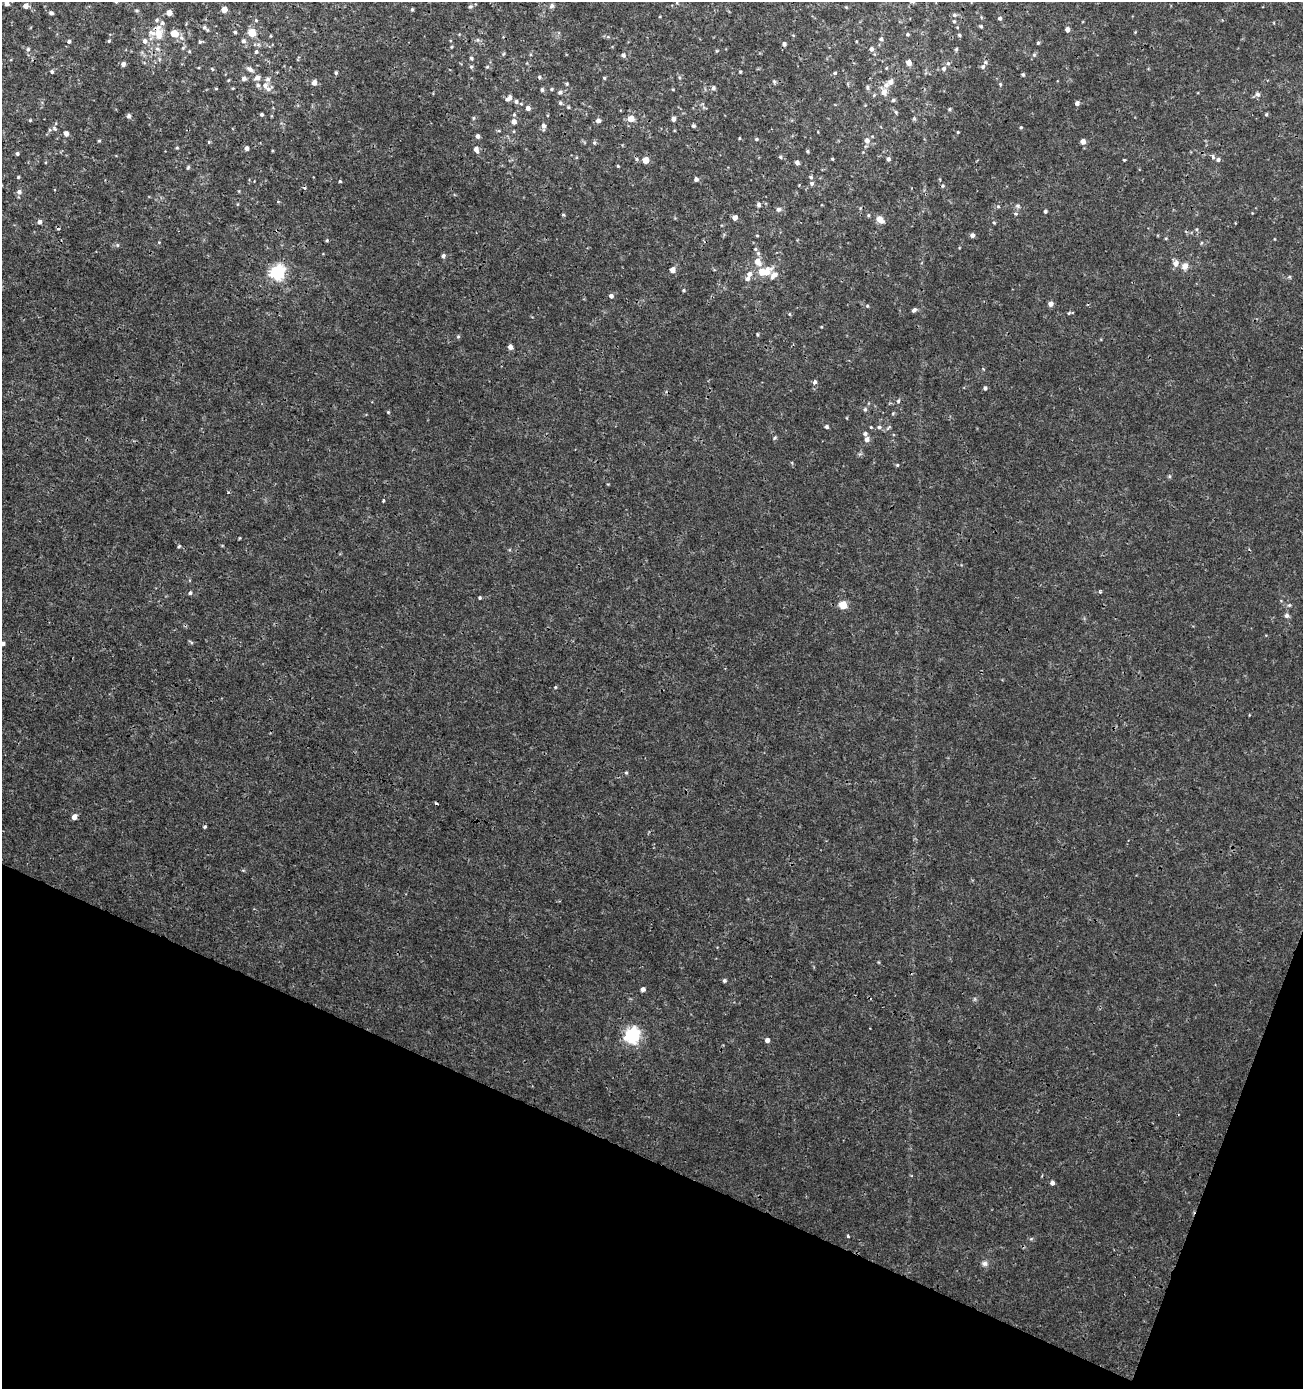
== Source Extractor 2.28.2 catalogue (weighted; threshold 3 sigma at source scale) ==
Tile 15 of 4 x 4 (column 3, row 4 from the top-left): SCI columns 2879-4179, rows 1-1387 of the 5691 x 5559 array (HDU 1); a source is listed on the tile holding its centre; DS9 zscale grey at full resolution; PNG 1305 x 1391 px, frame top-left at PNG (2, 2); no overlay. Shown black and unused: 19% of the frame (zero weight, under 3 of 4 exposures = <1% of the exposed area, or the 3 px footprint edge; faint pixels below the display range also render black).
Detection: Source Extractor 2.28.2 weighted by HDU 2 'WHT'; one run over the whole footprint, this tile lists its part. Background 0.00114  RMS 9.0e-04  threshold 0.00403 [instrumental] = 3 sigma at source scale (4.5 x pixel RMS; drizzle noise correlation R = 1.50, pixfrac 1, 0.0396/0.0396 arcsec/px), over >= 5 px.
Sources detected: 229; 3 cosmic-ray / hot-pixel residue — not listed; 12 inside a brighter listed object's ellipse — not listed separately; the other 214 listed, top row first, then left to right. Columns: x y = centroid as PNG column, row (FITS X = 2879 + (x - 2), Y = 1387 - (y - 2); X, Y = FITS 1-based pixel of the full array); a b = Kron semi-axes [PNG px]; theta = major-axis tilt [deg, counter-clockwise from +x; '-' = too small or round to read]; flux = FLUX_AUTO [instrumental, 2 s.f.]
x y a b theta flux
116 2 5 4 - 0.13
7 4 7 6 - 0.37
25 6 5 5 - 0.51
470 6 6 6 - 0.19
552 6 7 6 - 0.22
846 7 4 4 - 0.074
224 9 5 4 - 1
412 9 4 3 - 0.12
136 10 6 4 0 0.12
51 13 4 4 - 0.22
169 13 5 5 - 0.71
954 15 6 5 - 0.15
1000 18 4 4 - 0.2
256 20 4 4 - 0.1
954 21 4 3 - 0.092
981 26 4 3 - 0.11
204 27 5 4 - 0.16
1067 29 5 4 - 0.43
235 32 4 3 - 0.13
174 33 8 7 - 1.1
252 33 5 5 - 3.1
158 34 16 12 -77 1.5
908 34 4 4 - 0.11
959 35 4 4 - 0.12
181 38 8 6 -50 0.3
881 39 5 5 - 0.19
478 40 6 4 -71 0.14
69 41 4 4 - 0.19
109 41 5 4 - 0.11
145 41 7 6 - 0.39
243 41 6 6 - 0.23
200 42 5 4 - 0.14
1038 43 4 3 - 0.13
784 44 5 4 - 0.2
451 47 5 3 - 0.081
28 49 6 5 - 0.2
871 49 6 5 - 0.27
956 49 5 4 - 0.11
189 51 4 4 - 0.091
716 51 5 3 - 0.085
256 52 5 3 - 0.14
503 54 6 3 70 0.1
623 55 6 5 - 0.23
1034 55 5 5 - 0.14
471 58 4 4 - 0.13
909 63 5 5 - 0.53
948 63 6 5 - 0.16
123 64 4 4 - 0.34
983 66 6 6 - 0.22
471 67 5 5 - 0.14
487 67 5 4 - 0.11
212 69 5 4 - 0.1
250 69 10 6 -34 0.32
944 69 6 6 - 0.25
52 72 5 4 - 0.15
740 72 3 3 - 0.11
336 73 5 4 - 0.15
835 73 5 4 - 0.13
1023 75 4 3 - 0.13
539 77 5 4 - 0.15
244 78 5 5 - 0.3
257 78 8 6 20 0.34
604 78 4 4 - 0.11
774 81 5 4 - 0.14
314 82 5 5 - 0.58
891 82 7 6 - 0.41
567 84 5 3 - 0.11
1000 84 5 4 - 0.097
265 85 9 7 69 0.41
867 87 6 5 - 0.19
233 88 5 3 - 0.07
713 88 6 5 - 0.22
216 89 5 3 - 0.075
552 89 5 4 - 0.11
673 89 4 3 - 0.08
542 90 5 5 - 0.18
560 92 6 5 - 0.22
884 92 10 8 -89 0.55
1257 94 7 6 - 0.26
508 98 9 5 40 0.39
893 100 5 4 - 0.16
516 102 6 6 - 0.24
560 103 5 5 - 0.15
1077 103 5 5 - 0.3
568 107 4 4 - 0.097
528 108 5 5 - 0.34
949 109 5 4 - 0.1
896 112 5 4 - 0.12
262 114 4 3 - 0.15
1266 114 5 4 - 0.12
514 115 5 4 - 0.11
129 116 5 5 - 0.21
473 118 6 4 89 0.11
631 118 6 6 - 0.92
673 119 5 4 - 0.36
914 119 5 4 - 0.13
30 120 4 4 - 0.086
514 121 6 6 - 0.42
598 121 5 5 - 0.36
543 126 8 4 -84 0.33
693 126 5 4 - 0.16
1021 127 4 3 - 0.11
54 128 8 4 -46 0.15
499 131 5 3 - 0.1
958 132 4 3 - 0.088
66 133 6 5 - 0.33
477 136 5 4 - 0.29
739 138 4 3 - 0.08
756 139 5 4 - 0.13
867 140 8 6 -79 0.49
99 141 4 3 - 0.096
1083 141 5 5 - 0.53
209 142 5 4 - 0.1
594 143 5 4 - 0.13
177 148 5 4 - 0.099
247 148 5 4 - 0.29
476 149 7 5 -70 0.45
808 151 4 4 - 0.12
17 153 5 4 - 0.15
780 157 5 4 - 0.12
1213 157 7 5 -79 0.2
636 159 5 5 - 0.13
832 159 4 3 - 0.093
888 159 4 4 - 0.24
645 160 5 4 - 1.4
1124 160 3 3 - 0.1
1218 160 5 5 - 0.22
46 162 4 3 - 0.072
797 162 4 4 - 0.32
618 166 4 3 - 0.087
188 167 6 4 63 0.12
18 177 4 3 - 0.096
811 177 6 5 - 0.15
696 179 4 4 - 0.26
340 181 3 3 - 0.23
812 183 5 5 - 0.22
943 186 5 4 - 0.11
19 192 7 6 - 0.28
237 204 5 3 - 0.077
759 205 5 5 - 0.21
998 206 5 4 - 0.12
1018 206 7 5 -15 0.21
778 209 6 5 - 0.26
1045 211 4 4 - 0.18
1016 214 6 4 -17 0.13
563 215 5 3 - 0.11
868 215 5 4 - 0.11
735 218 5 5 - 0.45
880 219 10 7 -46 0.62
39 222 5 4 - 0.33
994 223 4 3 - 0.091
972 235 5 4 - 0.27
1166 238 4 4 - 0.089
1274 239 4 2 - 0.058
327 240 5 4 - 0.12
117 245 6 4 -89 0.11
758 253 7 6 - 0.23
443 256 5 4 - 0.25
758 262 8 6 -61 0.89
1176 263 8 7 - 0.49
1185 266 9 7 58 0.54
672 270 5 5 - 0.67
277 272 6 6 - 20
762 272 9 7 35 1.4
749 274 8 7 - 0.4
774 275 18 13 -59 1
1289 277 6 3 18 0.12
683 290 4 4 - 0.11
611 296 5 5 - 0.28
1051 304 5 5 - 0.45
867 306 5 4 - 0.11
914 310 5 4 - 0.24
1069 313 6 3 44 0.1
789 314 5 3 - 0.089
757 334 6 3 -90 0.1
458 336 5 4 - 0.12
510 347 4 4 - 0.46
815 382 5 4 - 0.26
985 388 5 4 - 0.18
898 401 6 4 75 0.17
865 409 6 5 - 0.16
388 412 5 4 - 0.1
893 413 5 3 - 0.082
826 427 4 4 - 0.21
871 427 4 4 - 0.085
879 427 6 5 - 0.2
888 428 9 4 46 0.15
865 434 5 5 - 0.22
775 438 6 4 66 0.13
867 439 6 5 - 0.4
897 465 5 3 - 0.089
383 500 5 3 - 0.1
222 545 5 3 - 0.074
179 546 4 4 - 0.12
1100 592 5 3 - 0.097
190 593 5 4 - 0.18
480 598 4 4 - 0.11
843 605 5 5 - 2.7
1289 605 5 4 - 0.14
1287 615 6 6 - 0.28
191 642 8 3 -34 0.11
3 643 4 4 - 0.25
555 687 5 4 - 0.1
626 773 5 4 - 0.11
74 817 5 4 - 0.63
205 827 4 4 - 0.13
724 981 5 4 - 0.18
643 989 4 4 - 0.42
632 1035 6 6 - 24
767 1040 4 4 - 0.49
1052 1183 4 4 - 0.33
848 1236 4 3 - 0.11
1031 1239 6 4 2 0.13
984 1263 9 7 -4 0.33
Overlapping masked pixels (flux is a lower limit): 1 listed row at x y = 158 34
Isophote crosses this tile's border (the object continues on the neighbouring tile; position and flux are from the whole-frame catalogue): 3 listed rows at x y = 116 2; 7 4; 3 643